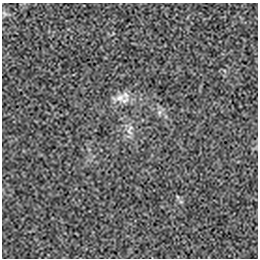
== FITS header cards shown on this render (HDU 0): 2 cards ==
NAXIS1  =                  256 / length of data axis 1
NAXIS2  =                  256 / length of data axis 2

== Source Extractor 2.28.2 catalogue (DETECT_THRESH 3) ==
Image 256 x 256 px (HDU 0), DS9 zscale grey, 1 PNG px = 1 image px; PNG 260 x 260 px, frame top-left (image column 1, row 256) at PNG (2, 3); no overlay
Background -1.69e-04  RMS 0.003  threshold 0.00888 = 3 sigma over >= 5 px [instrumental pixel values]
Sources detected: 5; all 5 listed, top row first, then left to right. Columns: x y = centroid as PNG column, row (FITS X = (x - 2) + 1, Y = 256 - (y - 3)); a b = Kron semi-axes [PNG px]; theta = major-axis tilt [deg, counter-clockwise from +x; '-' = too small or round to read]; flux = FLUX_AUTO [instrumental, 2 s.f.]
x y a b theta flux
4 13 9 4 -45 0.42
120 98 23 10 16 2.4
159 112 8 6 83 0.61
129 131 12 6 -58 1.1
178 197 6 3 -70 0.25